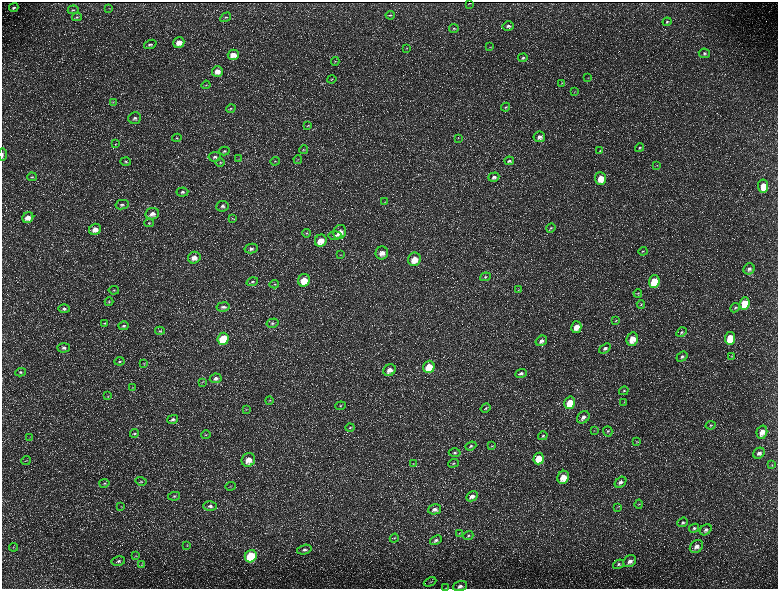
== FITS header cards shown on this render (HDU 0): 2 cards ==
NAXIS1  =                 1552 / length of data axis 1
NAXIS2  =                 1173 / length of data axis 2

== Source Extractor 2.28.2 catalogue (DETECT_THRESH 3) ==
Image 1552 x 1173 px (HDU 0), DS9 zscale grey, zoomed out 1/2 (1 PNG px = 2 x 2 image px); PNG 780 x 591 px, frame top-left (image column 1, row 1173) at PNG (2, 2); each listed source drawn as its Kron ellipse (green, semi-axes under 4 px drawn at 4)
Background 229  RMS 10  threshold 31.3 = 3 sigma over >= 5 px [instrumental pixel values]
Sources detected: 205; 34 cannot appear on this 1/2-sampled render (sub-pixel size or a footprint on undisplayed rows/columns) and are neither listed nor drawn; the other 171 listed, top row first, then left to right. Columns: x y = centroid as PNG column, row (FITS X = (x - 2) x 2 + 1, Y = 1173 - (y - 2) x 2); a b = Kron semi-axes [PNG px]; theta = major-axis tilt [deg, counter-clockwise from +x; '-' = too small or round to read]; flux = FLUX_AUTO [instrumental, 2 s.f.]
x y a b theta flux
469 3 3 1 - 1100
14 8 4 3 - 3600
109 8 3 2 - 1300
73 10 5 3 - 2700
390 15 4 3 - 2500
77 17 5 4 - 2700
226 17 6 4 32 3500
667 22 4 4 - 3300
508 26 5 4 - 5900
454 28 4 4 - 2600
179 43 6 5 - 23000
150 44 6 4 19 4600
490 47 4 3 - 1600
406 48 3 2 - 910
704 53 5 4 - 5000
233 55 5 5 - 22000
523 58 5 3 - 3700
335 61 4 3 - 1400
217 71 5 5 - 15000
588 78 3 2 - 1000
332 79 4 2 - 1500
561 83 3 2 - 1100
206 85 4 2 - 1800
574 92 3 2 - 1400
113 103 3 3 - 1800
505 107 4 4 - 2800
231 108 5 3 - 2400
135 118 6 5 - 7400
308 125 4 2 - 1400
539 137 6 5 - 10000
177 138 4 3 - 1900
458 138 3 2 - 800
115 144 3 2 - 860
640 148 5 4 - 3500
304 150 4 2 - 1600
224 151 5 4 - 3600
600 151 4 3 - 2700
2 154 6 2 89 3300
215 157 6 5 - 5800
239 159 3 2 - 980
298 159 4 1 - 1100
275 161 5 3 - 1700
509 161 5 4 - 4700
126 162 5 3 - 3000
220 162 5 3 - 2200
657 165 3 2 - 910
32 177 5 3 - 2500
494 177 5 4 - 7600
600 178 6 5 - 33000
763 186 6 5 - 37000
182 192 6 4 4 4900
385 202 3 2 - 820
122 205 7 4 11 5500
222 206 6 5 - 7000
152 214 7 5 9 13000
28 218 6 5 - 20000
232 218 3 2 - 1200
149 223 5 4 - 2700
551 228 5 4 - 3100
95 229 6 5 - 18000
340 232 7 6 - 21000
306 233 4 3 - 2500
335 236 6 4 5 4200
321 241 6 5 - 32000
251 249 6 4 12 6800
643 251 4 3 - 1800
382 253 6 6 - 17000
341 255 3 2 - 940
194 258 6 5 - 16000
414 259 7 6 - 30000
749 269 6 5 - 8300
485 277 5 3 - 2700
304 280 6 5 - 41000
654 281 6 5 - 65000
252 282 6 4 17 3600
274 284 5 3 - 2200
114 290 5 3 - 2100
518 290 3 2 - 1200
638 293 4 3 - 2100
109 302 4 3 - 2000
744 304 6 5 - 88000
641 305 4 3 - 1800
223 307 6 4 8 7300
735 308 5 4 - 3500
64 309 5 4 - 4200
616 321 4 3 - 1600
105 323 4 3 - 2100
272 323 6 4 14 4700
123 326 5 4 - 4300
576 327 6 5 - 22000
160 331 5 4 - 2600
681 332 5 4 - 3900
730 338 6 5 - 73000
223 339 6 5 - 89000
632 339 7 5 80 32000
541 341 6 5 - 9700
64 348 6 4 3 5700
605 348 6 4 38 6500
732 356 3 2 - 1400
682 357 6 4 36 5300
119 361 5 4 - 3200
144 363 4 3 - 1500
429 367 6 5 - 62000
389 370 6 5 - 16000
21 372 5 4 - 4000
521 373 6 4 23 7000
216 378 6 5 - 8300
202 382 3 2 - 1400
133 388 4 3 - 1600
624 391 5 4 - 2900
108 396 4 3 - 1500
269 401 4 3 - 2000
624 402 3 2 - 1100
570 403 6 5 - 51000
340 406 5 4 - 2900
485 408 5 3 - 2400
246 409 4 2 - 1400
583 417 7 5 46 11000
173 419 5 4 - 5400
711 425 5 3 - 2500
350 427 4 4 - 2300
594 430 3 2 - 1100
608 431 5 4 - 3900
762 432 7 5 75 22000
134 433 4 3 - 2300
206 435 5 3 - 2200
543 436 5 4 - 3300
30 437 3 2 - 980
637 442 3 3 - 1600
471 446 5 4 - 3600
492 446 3 3 - 1200
455 453 6 4 2 4000
759 453 6 5 - 8500
539 459 6 5 - 50000
248 460 7 6 - 24000
26 461 5 2 - 1700
453 463 5 3 - 2600
413 464 4 3 - 1900
772 465 4 3 - 1800
563 477 7 5 67 32000
141 481 5 3 - 2400
620 482 6 4 42 6900
104 483 5 4 - 3100
230 486 5 2 - 1300
174 496 6 4 12 3300
472 496 6 4 26 12000
639 504 4 2 - 1300
210 506 7 5 1 7800
121 507 3 2 - 830
617 507 3 3 - 1300
434 509 6 5 - 9200
683 522 5 4 - 4600
694 528 5 4 - 4400
706 530 6 5 - 7400
459 533 3 3 - 1500
468 536 5 4 - 3200
394 538 5 3 - 2500
436 540 6 4 22 5300
187 546 4 3 - 1800
696 546 7 5 44 12000
13 547 4 2 - 1500
304 550 7 4 16 7100
136 556 4 3 - 1600
251 556 6 5 - 160000
118 561 7 4 11 5200
630 561 7 5 35 13000
618 564 6 4 35 4100
141 565 3 2 - 1200
430 582 6 1 24 1600
460 586 7 4 16 7600
446 588 3 2 - 870
At the frame edge (FLAGS 8, measured only in part): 3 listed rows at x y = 2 154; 460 586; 446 588
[34 sub-pixel or undisplayed-footprint detections neither listed nor drawn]